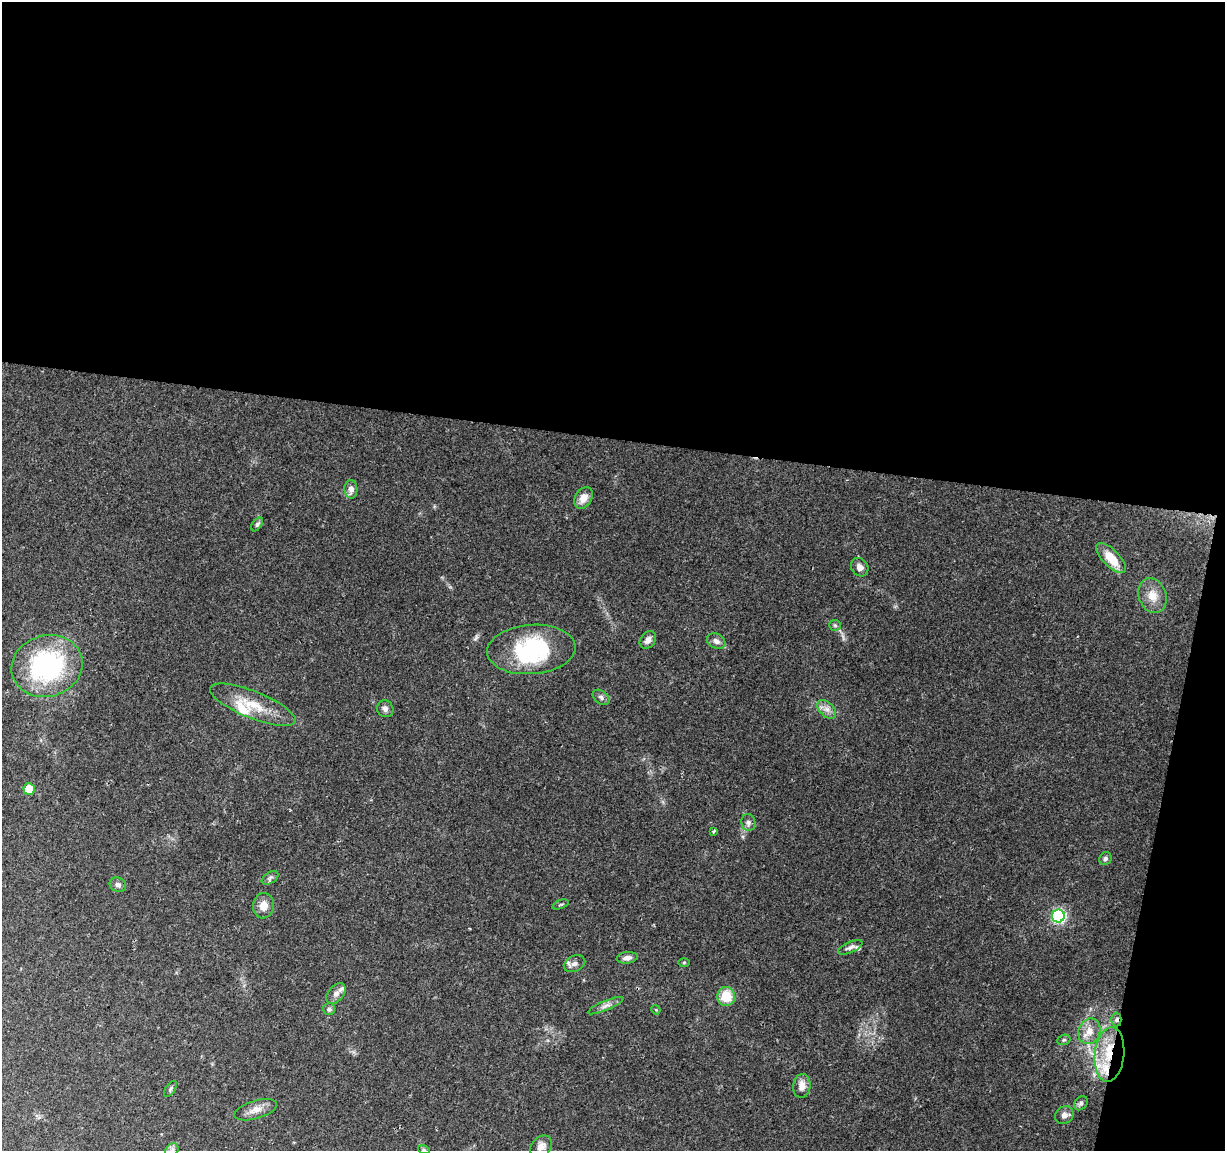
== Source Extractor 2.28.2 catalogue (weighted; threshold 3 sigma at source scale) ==
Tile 4 of 4 x 4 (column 4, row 1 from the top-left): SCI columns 3669-4891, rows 3673-4821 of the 4900 x 5106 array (HDU 1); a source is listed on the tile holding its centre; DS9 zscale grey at full resolution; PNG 1227 x 1153 px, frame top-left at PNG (2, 2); each listed source drawn as its Kron ellipse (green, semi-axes under 4 px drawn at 4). Shown black and unused: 41% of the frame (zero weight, under 2 of 3 exposures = <1% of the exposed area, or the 3 px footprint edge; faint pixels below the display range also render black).
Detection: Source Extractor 2.28.2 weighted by HDU 2 'WHT'; one run over the whole footprint, this tile lists its part. Background 0.0974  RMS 0.006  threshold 0.0272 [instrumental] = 3 sigma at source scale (4.5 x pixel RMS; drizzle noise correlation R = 1.50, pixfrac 1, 0.0396/0.0396 arcsec/px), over >= 5 px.
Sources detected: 50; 1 inside a brighter object's white glare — neither listed nor drawn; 4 inside a brighter listed object's ellipse — not listed separately; the other 45 listed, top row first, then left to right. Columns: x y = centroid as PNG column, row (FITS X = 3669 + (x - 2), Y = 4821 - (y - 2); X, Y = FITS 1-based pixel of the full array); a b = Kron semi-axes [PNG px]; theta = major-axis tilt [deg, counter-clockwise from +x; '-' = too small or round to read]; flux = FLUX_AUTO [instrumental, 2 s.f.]
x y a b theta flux
351 489 9 6 -88 3.3
583 498 11 8 59 5.7
257 524 8 4 53 1.2
1111 558 19 8 -45 12
860 567 10 8 -53 3.8
1152 596 18 13 -70 8.6
835 625 6 5 - 1.1
648 640 10 7 54 3
716 641 10 7 -29 2.7
531 649 44 24 5 57
47 666 36 30 16 91
601 697 9 6 -38 1.8
253 705 46 13 -22 17
385 709 8 8 - 2.2
827 709 11 7 -44 3.5
29 789 6 5 - 14
748 823 8 7 - 1.9
714 831 3 3 - 0.97
1105 858 6 6 - 1.6
270 878 9 5 34 1.5
118 885 8 7 - 2.1
560 904 8 2 21 0.7
263 906 13 10 82 5.6
1058 916 6 6 - 100
850 947 13 5 23 2.2
627 958 10 6 7 3
684 963 5 3 - 0.6
574 964 11 7 24 2.9
336 993 12 7 50 3.2
726 996 9 9 - 14
606 1006 19 5 22 3.1
329 1009 6 6 - 1.4
656 1010 5 3 - 0.53
1116 1020 7 5 89 1.5
1089 1031 13 10 70 7
1064 1040 7 5 20 0.97
1109 1055 27 14 84 24
802 1086 12 9 84 5
170 1089 9 4 57 1.2
1081 1103 8 6 46 1.5
256 1110 22 9 17 5.7
1064 1115 10 8 38 2.4
541 1147 12 9 44 4.7
172 1150 7 6 - 1.5
424 1150 6 4 -18 0.88
Overlapping masked pixels (flux is a lower limit): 2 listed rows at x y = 1116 1020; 1109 1055
Isophote crosses this tile's border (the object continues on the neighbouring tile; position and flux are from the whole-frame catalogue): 1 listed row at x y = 172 1150